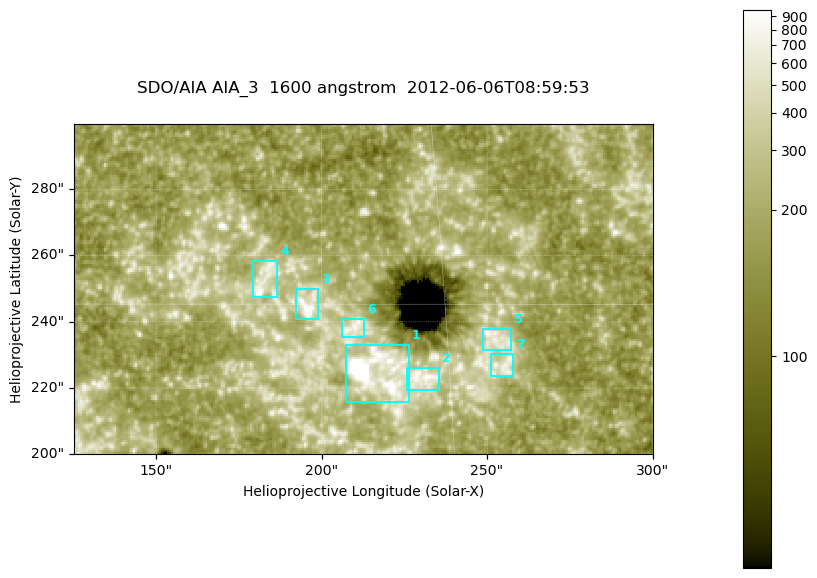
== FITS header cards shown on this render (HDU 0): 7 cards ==
TELESCOP= 'SDO/AIA '
INSTRUME= 'AIA_3   '
WAVELNTH=                 1600
WAVEUNIT= 'angstrom'
DATE-OBS= '2012-06-06T08:59:53.12'
CTYPE1  = 'HPLN-TAN'
CTYPE2  = 'HPLT-TAN'

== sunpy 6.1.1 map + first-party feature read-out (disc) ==
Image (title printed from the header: SDO/AIA AIA_3  1600 angstrom  2012-06-06T08:59:53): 287 x 164 px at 0.609 arcsec/px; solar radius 946 arcsec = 1552 px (partial field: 0.6% of the solar disc is inside the frame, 100% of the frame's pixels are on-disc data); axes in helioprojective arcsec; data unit not stated in the header (colour bar unlabelled)
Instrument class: DISC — disc imager (sunpy class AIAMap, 1600 A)
Bright regions (active regions / flare kernels): reference = the on-disc median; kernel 3 px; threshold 5 sigma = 343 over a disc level ~187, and >= 1.15x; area >= 47 px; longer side >= 3 px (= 1.8 arcsec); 7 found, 7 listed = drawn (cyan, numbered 1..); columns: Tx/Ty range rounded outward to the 2 arcsec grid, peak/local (2 s.f.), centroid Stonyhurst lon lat
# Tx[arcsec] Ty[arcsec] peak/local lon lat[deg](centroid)
1 206..226 216..234 23 +14 +14
2 224..236 218..226 5.4 +14 +14
3 192..200 240..250 7.8 +12 +15
4 178..188 246..260 5.5 +12 +15
5 248..258 230..238 4 +16 +14
6 206..214 234..242 3.9 +13 +15
7 250..258 224..232 3.8 +16 +14